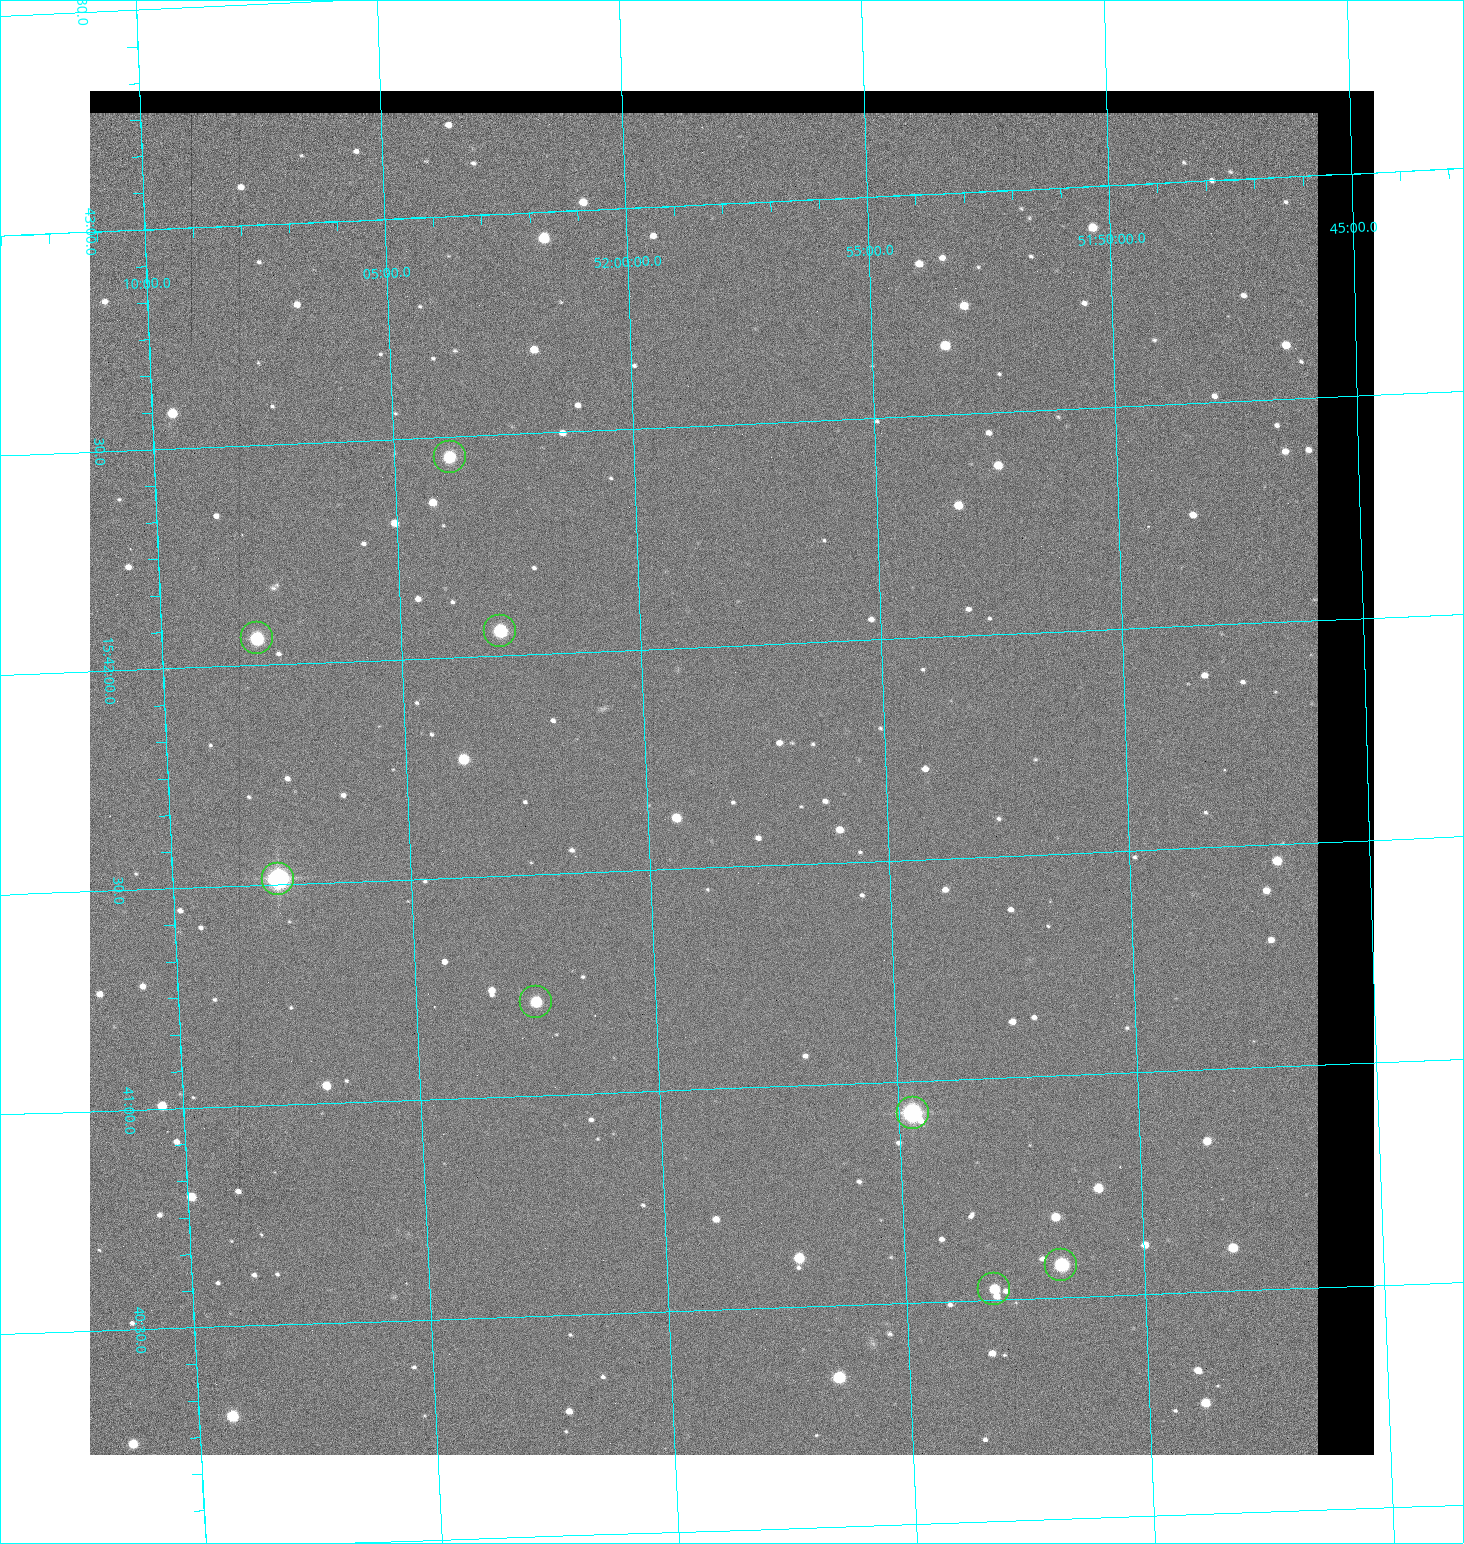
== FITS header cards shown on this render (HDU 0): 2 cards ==
NAXIS1  =                 1284 / length of data axis 1
NAXIS2  =                 1364 / length of data axis 2

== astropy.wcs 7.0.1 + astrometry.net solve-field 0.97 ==
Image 1284 x 1364 px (HDU 0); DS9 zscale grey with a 90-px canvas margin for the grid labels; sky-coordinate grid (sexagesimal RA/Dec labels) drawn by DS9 from the SOLVED WCS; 8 Tycho-2 reference stars matched to detected sources circled (green)
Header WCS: RA---TAN/DEC--TAN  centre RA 15:41:43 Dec +51:58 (235.43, +51.97 deg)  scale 1.26 arcsec/px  FOV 26.9' x 28.5'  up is +92 deg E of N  parity flipped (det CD > 0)
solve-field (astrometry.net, Tycho-2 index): VERIFIED the header's WCS against the Tycho-2 star catalogue (8 matches, 0 conflicts) and refined it, rather than solving blind
Solved WCS: RA---TAN-SIP/DEC--TAN-SIP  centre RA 15:41:43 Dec +51:58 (235.43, +51.97 deg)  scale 1.25 arcsec/px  FOV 26.8' x 28.5'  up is +92 deg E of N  parity flipped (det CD > 0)
The solver's refit moves the header's centre by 0.4 arcsec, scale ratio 0.9968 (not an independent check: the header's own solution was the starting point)
Tycho-2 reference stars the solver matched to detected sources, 8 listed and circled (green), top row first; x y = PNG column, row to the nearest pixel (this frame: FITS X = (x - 90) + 1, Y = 1364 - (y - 91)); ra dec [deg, ICRS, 3 dp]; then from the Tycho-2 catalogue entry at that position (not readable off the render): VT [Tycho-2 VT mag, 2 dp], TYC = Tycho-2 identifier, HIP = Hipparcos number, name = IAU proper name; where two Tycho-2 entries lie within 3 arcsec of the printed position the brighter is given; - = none
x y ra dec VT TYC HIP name
450 457 235.614 +52.064 11.61 3489-1132-1 - -
500 631 235.514 +52.049 11.19 3489-1407-1 - -
257 638 235.515 +52.133 11.12 3489-1380-1 - -
278 879 235.378 +52.130 9.31 3489-1322-1 76850 -
536 1002 235.303 +52.042 11.52 3489-958-1 - -
913 1113 235.232 +51.912 9.59 3489-824-1 - -
1061 1265 235.143 +51.862 10.97 3489-1016-1 - -
994 1289 235.131 +51.886 12.29 3489-908-1 - -